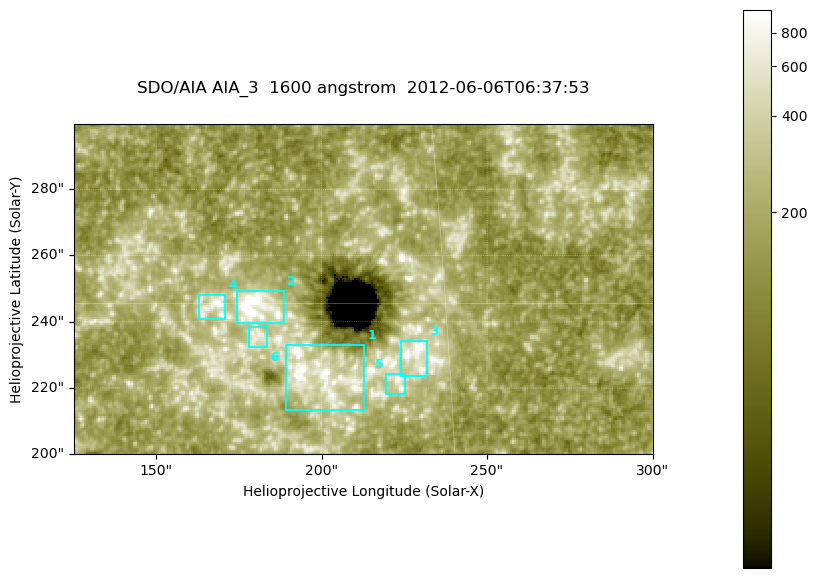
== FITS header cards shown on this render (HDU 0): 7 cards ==
TELESCOP= 'SDO/AIA '
INSTRUME= 'AIA_3   '
WAVELNTH=                 1600
WAVEUNIT= 'angstrom'
DATE-OBS= '2012-06-06T06:37:53.12'
CTYPE1  = 'HPLN-TAN'
CTYPE2  = 'HPLT-TAN'

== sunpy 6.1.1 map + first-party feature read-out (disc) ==
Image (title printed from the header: SDO/AIA AIA_3  1600 angstrom  2012-06-06T06:37:53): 287 x 164 px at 0.609 arcsec/px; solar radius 946 arcsec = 1552 px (partial field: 0.6% of the solar disc is inside the frame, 100% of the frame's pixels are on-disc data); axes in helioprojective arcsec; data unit not stated in the header (colour bar unlabelled)
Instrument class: DISC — disc imager (sunpy class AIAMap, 1600 A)
Bright regions (active regions / flare kernels): reference = the on-disc median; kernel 3 px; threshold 5 sigma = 333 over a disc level ~183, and >= 1.15x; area >= 47 px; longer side >= 3 px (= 1.8 arcsec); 6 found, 6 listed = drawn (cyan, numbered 1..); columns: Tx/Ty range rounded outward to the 2 arcsec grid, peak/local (2 s.f.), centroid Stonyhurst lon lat
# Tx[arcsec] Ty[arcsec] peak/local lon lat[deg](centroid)
1 188..214 212..234 8.5 +12 +14
2 174..190 238..250 12 +11 +15
3 224..232 224..234 9.8 +14 +14
4 162..172 240..248 6.1 +10 +15
5 218..226 218..226 4.8 +14 +14
6 178..184 232..240 3.7 +11 +14